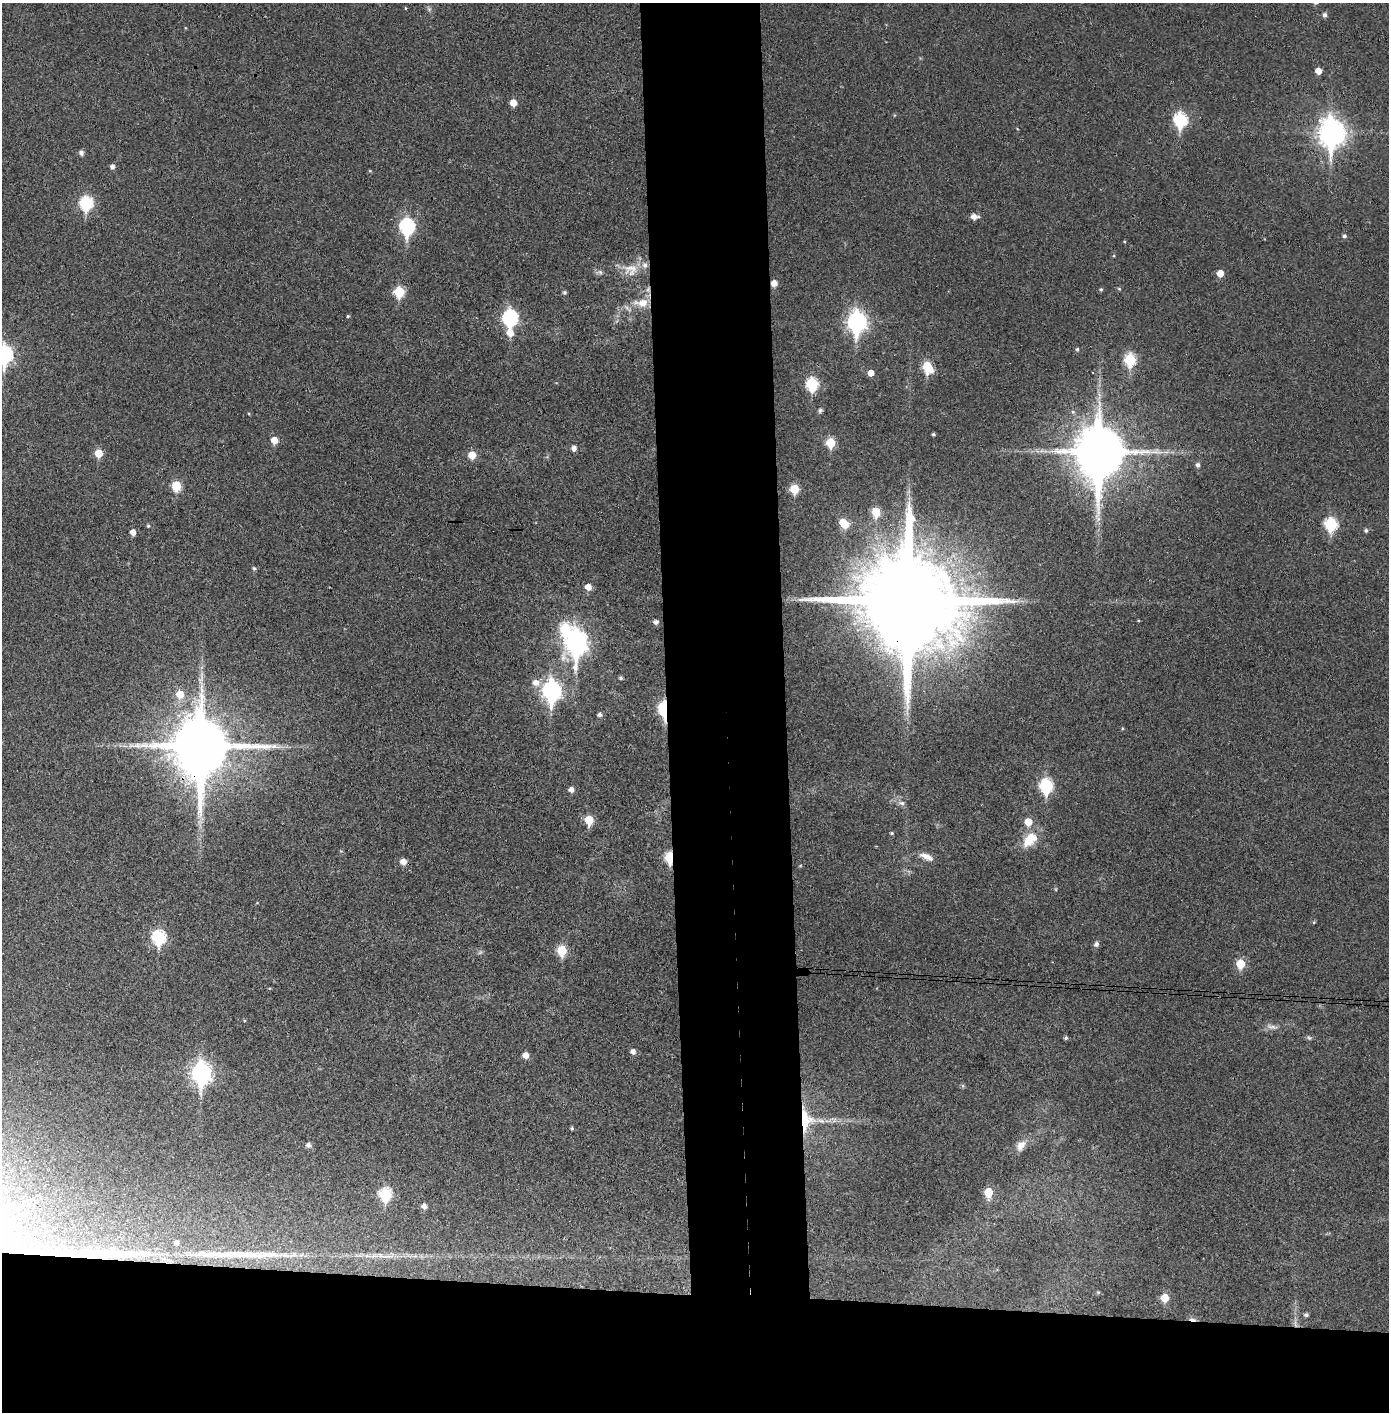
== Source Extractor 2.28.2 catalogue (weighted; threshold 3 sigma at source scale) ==
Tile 8 of 3 x 3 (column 2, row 3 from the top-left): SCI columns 1469-2855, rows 5-1414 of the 4321 x 4242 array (HDU 1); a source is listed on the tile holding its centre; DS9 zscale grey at full resolution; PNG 1391 x 1414 px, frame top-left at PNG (2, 3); no overlay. Shown black and unused: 16% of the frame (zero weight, under 3 of 4 exposures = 6% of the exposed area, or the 3 px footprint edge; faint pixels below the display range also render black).
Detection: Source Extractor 2.28.2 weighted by HDU 2 'WHT'; one run over the whole footprint, this tile lists its part. Background 0.036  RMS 0.005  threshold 0.0227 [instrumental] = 3 sigma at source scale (4.5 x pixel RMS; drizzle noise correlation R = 1.50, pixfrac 1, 0.05/0.05 arcsec/px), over >= 5 px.
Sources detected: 110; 2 too faint to see at this stretch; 1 inside a brighter object's white glare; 1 cosmic-ray / hot-pixel residue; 1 long thin detection or spike segment (spike, bleed or trail) — not listed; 2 inside a brighter listed object's ellipse — not listed separately; the other 103 listed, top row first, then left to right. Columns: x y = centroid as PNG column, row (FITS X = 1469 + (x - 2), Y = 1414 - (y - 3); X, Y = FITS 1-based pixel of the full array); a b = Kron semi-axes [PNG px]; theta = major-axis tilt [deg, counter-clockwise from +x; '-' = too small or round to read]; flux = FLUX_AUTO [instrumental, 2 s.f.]
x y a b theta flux
405 8 3 3 - 1.1
1325 15 6 5 - 1.6
1318 71 5 5 - 4.7
513 103 6 5 - 5.7
1180 120 8 7 - 61
1331 132 12 9 -87 490
81 153 6 5 - 1.7
112 167 5 5 - 1.8
370 171 4 4 - 0.5
86 203 8 7 - 57
974 217 8 6 -3 3.7
407 227 9 7 -88 84
1344 236 5 5 - 1.2
630 269 23 18 -7 9.8
599 272 10 6 7 1.6
1220 273 5 5 - 5.7
774 283 5 5 - 4.3
1101 289 5 4 - 0.65
1119 289 5 5 - 0.6
648 290 8 6 74 2
399 292 6 6 - 27
564 292 5 5 - 0.84
643 303 15 12 12 7.9
627 308 16 4 -37 1.8
348 316 4 4 - 0.56
510 318 8 7 - 95
857 322 10 8 -88 220
510 333 9 7 -79 5.8
1077 349 5 4 - 0.78
4 354 9 7 -89 120
1130 360 7 6 - 37
927 367 8 6 -61 24
871 373 5 5 - 4.5
812 384 7 6 - 45
820 410 5 4 - 1.4
249 414 4 3 - 0.46
933 434 3 3 - 0.71
274 440 6 5 - 5.9
831 443 6 5 - 19
574 448 6 5 - 2.3
1041 451 5 5 - 1.1
1099 452 17 14 -89 3000
98 453 6 6 - 10
472 455 6 6 - 7
1198 465 5 5 - 1.6
176 486 6 6 - 22
794 489 6 5 - 17
876 512 6 5 - 15
845 524 8 6 85 9.2
1331 524 7 6 - 50
148 526 5 4 - 0.71
1366 530 5 5 - 1.1
133 532 6 5 - 3.2
254 568 5 4 - 0.94
588 587 6 5 - 4.6
908 601 28 25 -18 16000
656 622 5 5 - 1.9
565 629 8 7 - 32
576 642 13 9 84 330
621 678 4 4 - 1
536 683 9 8 - 4.2
552 691 10 8 -88 190
180 694 8 7 - 7.6
664 709 9 5 -87 65
600 714 6 5 - 1.6
201 746 19 17 -89 4100
1046 786 8 7 - 54
571 789 5 5 - 2.8
901 803 10 6 -8 1.9
589 820 6 5 - 16
1028 822 6 6 - 7.9
891 833 5 4 - 0.7
1030 840 23 14 45 11
669 857 7 5 -88 31
927 857 18 7 -22 4.1
403 862 6 6 - 3.9
800 866 5 3 - 0.46
1056 889 5 3 - 0.52
1314 922 5 4 - 0.61
159 937 8 7 - 62
1096 944 7 6 - 1.7
562 950 7 6 - 21
1240 964 6 6 - 16
244 1021 5 3 - 0.46
1272 1027 18 6 -12 2.8
1066 1038 5 4 - 0.96
1309 1038 8 5 -40 0.93
633 1051 6 5 - 2.4
525 1055 5 5 - 4.3
201 1073 10 8 -89 240
806 1120 32 18 -87 20
572 1128 4 3 - 0.81
308 1145 6 5 - 2.1
1021 1145 15 10 58 4.4
988 1192 6 5 - 15
385 1194 7 7 - 41
424 1206 5 5 - 2.5
176 1243 7 6 - 1.8
387 1256 26 6 10 6
1098 1292 5 5 - 0.66
1164 1298 6 6 - 11
1306 1315 5 4 - 1.2
1295 1324 14 3 -79 1.8
Overlapping masked pixels (flux is a lower limit): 8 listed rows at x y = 774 283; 648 290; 908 601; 664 709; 201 746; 669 857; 806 1120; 1295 1324
Isophote crosses this tile's border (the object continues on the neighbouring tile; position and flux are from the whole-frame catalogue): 1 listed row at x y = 4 354